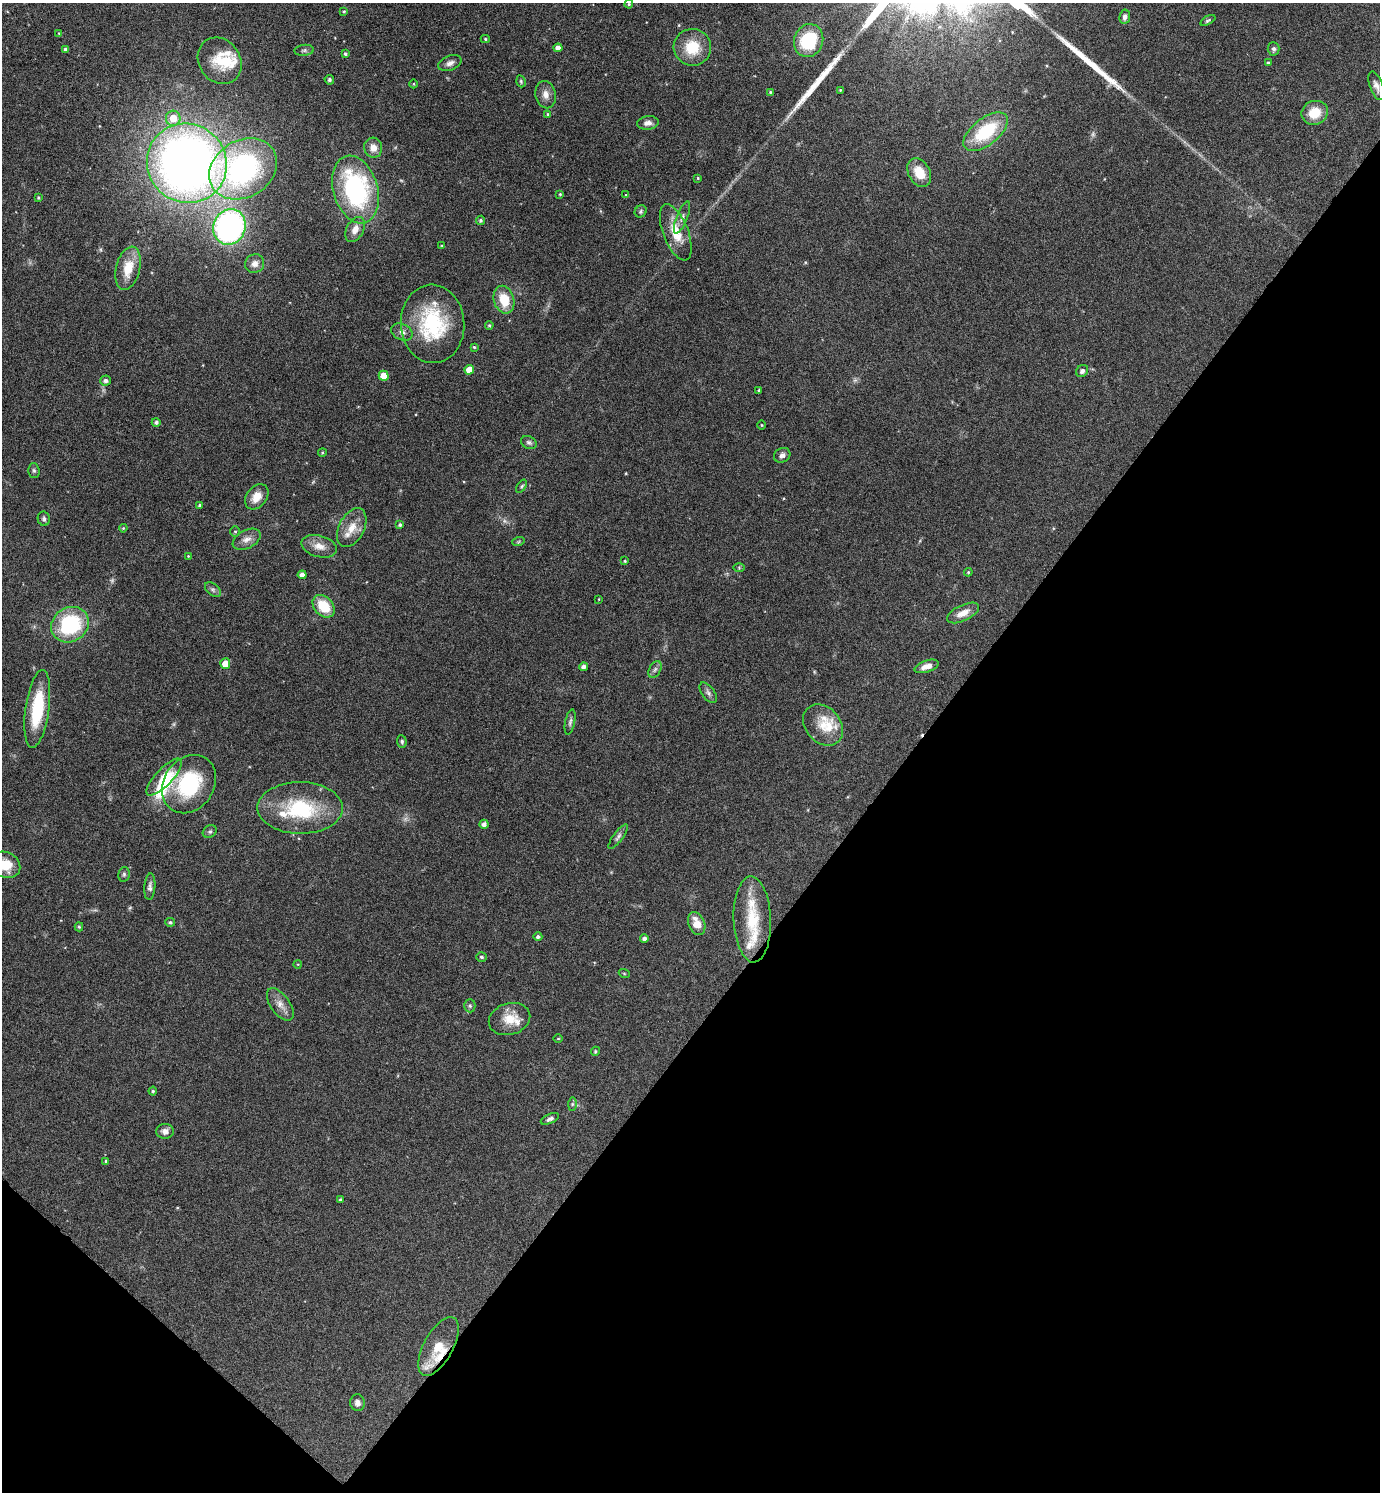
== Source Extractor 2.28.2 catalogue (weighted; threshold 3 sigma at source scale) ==
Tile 15 of 4 x 4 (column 3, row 4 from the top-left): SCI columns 2912-4289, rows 4-1493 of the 5964 x 5961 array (HDU 1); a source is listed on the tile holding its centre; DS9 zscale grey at full resolution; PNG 1382 x 1494 px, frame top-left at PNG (2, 3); each listed source drawn as its Kron ellipse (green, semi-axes under 4 px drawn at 4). Shown black and unused: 37% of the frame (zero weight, under 4 of 8 exposures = <1% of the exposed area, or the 3 px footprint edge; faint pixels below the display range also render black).
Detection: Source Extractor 2.28.2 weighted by HDU 2 'WHT'; one run over the whole footprint, this tile lists its part. Background 0.119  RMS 0.0051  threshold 0.0209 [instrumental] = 3 sigma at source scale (4.09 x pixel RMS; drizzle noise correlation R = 1.36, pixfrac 0.8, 0.05/0.05 arcsec/px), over >= 5 px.
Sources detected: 146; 5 too faint to see at this stretch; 1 inside a brighter object's white glare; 1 cosmic-ray / hot-pixel residue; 2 long thin detections or spike segments (spike, bleed or trail) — neither listed nor drawn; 14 inside a brighter listed object's ellipse — not listed separately; the other 123 listed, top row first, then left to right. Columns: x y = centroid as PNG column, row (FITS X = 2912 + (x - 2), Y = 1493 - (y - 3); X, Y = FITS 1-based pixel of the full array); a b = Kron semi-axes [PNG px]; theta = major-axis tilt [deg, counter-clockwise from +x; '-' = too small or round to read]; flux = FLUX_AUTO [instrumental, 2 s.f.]
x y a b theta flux
629 4 4 4 - 0.54
344 11 4 3 - 0.45
1125 17 7 5 81 2
1208 20 8 4 29 0.8
59 33 4 3 - 0.38
485 39 4 4 - 0.58
809 40 17 14 68 26
692 47 19 18 - 14
558 48 4 4 - 2.8
65 49 3 3 - 1.1
1274 49 6 6 - 1.2
304 50 10 5 5 1.1
345 54 4 3 - 0.93
220 61 24 20 -56 12
450 63 12 7 21 2.4
1268 63 4 3 - 0.63
329 80 5 4 - 1.1
521 81 6 4 -71 0.68
414 84 4 3 - 0.44
1376 86 15 6 -70 2.4
840 90 3 3 - 0.36
770 92 3 3 - 0.51
546 95 14 10 -77 3.5
1315 113 13 11 20 9.3
548 114 4 4 - 0.5
173 118 7 7 - 9
648 123 11 6 6 2.3
986 132 26 13 38 28
373 148 10 9 - 3.9
187 163 40 39 - 410
243 169 36 28 32 95
919 173 15 10 -61 8.7
698 178 4 3 - 0.47
355 189 34 22 -74 73
560 194 3 3 - 0.49
626 195 3 3 - 0.58
38 198 3 3 - 0.53
641 211 6 5 - 0.86
682 217 17 5 68 2.1
480 220 4 4 - 0.84
229 227 18 16 68 120
355 230 13 8 62 3.9
676 232 30 12 -69 11
442 246 4 3 - 0.51
255 264 10 9 - 2.7
128 268 22 12 77 11
504 300 14 10 -76 12
433 324 39 31 -86 39
489 325 4 3 - 0.59
402 332 11 8 -24 2.2
474 347 4 4 - 0.56
469 370 5 4 - 6.9
1082 371 6 5 - 1.4
384 376 5 5 - 6.5
105 381 5 5 - 1.5
759 390 3 3 - 0.59
156 422 4 4 - 1.3
762 425 4 3 - 0.36
529 442 8 6 -30 1.2
322 453 4 3 - 0.45
782 455 8 7 - 1.9
34 470 7 5 -88 0.94
521 486 7 4 57 0.78
257 497 14 10 51 5.4
200 505 4 3 - 0.71
44 519 7 6 - 1.2
400 525 4 4 - 0.94
123 528 4 3 - 0.47
352 528 21 12 63 7.3
235 531 5 4 - 0.64
247 539 15 9 27 3.5
518 542 6 4 19 0.62
319 546 18 10 -16 5.1
188 556 3 3 - 0.34
625 561 4 4 - 0.45
739 567 6 4 0 0.55
968 572 4 4 - 0.52
302 575 4 4 - 2.6
213 590 9 5 -40 1.3
599 599 4 2 - 0.3
324 606 13 9 -48 13
963 613 17 8 26 4.9
70 625 19 17 32 39
225 664 5 5 - 5.8
927 666 12 6 18 3.8
583 667 4 4 - 2
655 669 9 5 63 1.3
708 693 12 6 -52 1.7
37 709 39 12 82 27
570 722 13 5 78 1.4
823 725 23 17 -47 10
402 742 6 4 -84 0.89
164 777 24 8 47 7
189 784 31 25 55 36
300 808 42 26 0 34
484 824 4 4 - 2
210 832 7 6 - 1.1
618 837 15 5 54 1.5
5 865 15 12 -25 9.7
124 874 7 5 76 0.92
150 887 13 5 86 1.8
752 919 43 18 -88 20
170 922 5 4 - 0.79
697 924 12 8 -66 6.3
79 927 4 4 - 0.58
538 937 4 4 - 1
644 938 4 4 - 1.4
481 957 5 4 - 0.91
298 964 4 3 - 0.34
624 973 5 3 - 0.45
280 1004 19 9 -55 4.1
470 1006 6 5 - 0.95
509 1019 21 15 17 8.9
558 1039 5 3 - 0.47
595 1051 5 4 - 0.61
153 1091 4 4 - 0.65
572 1104 7 4 89 0.82
550 1119 10 4 24 1.4
165 1131 8 7 - 2.4
106 1161 4 4 - 0.56
340 1200 4 4 - 0.87
438 1346 32 14 61 12
357 1403 8 7 - 2.1
Overlapping masked pixels (flux is a lower limit): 1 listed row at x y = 438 1346
Isophote crosses this tile's border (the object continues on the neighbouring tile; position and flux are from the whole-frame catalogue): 1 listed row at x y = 5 865